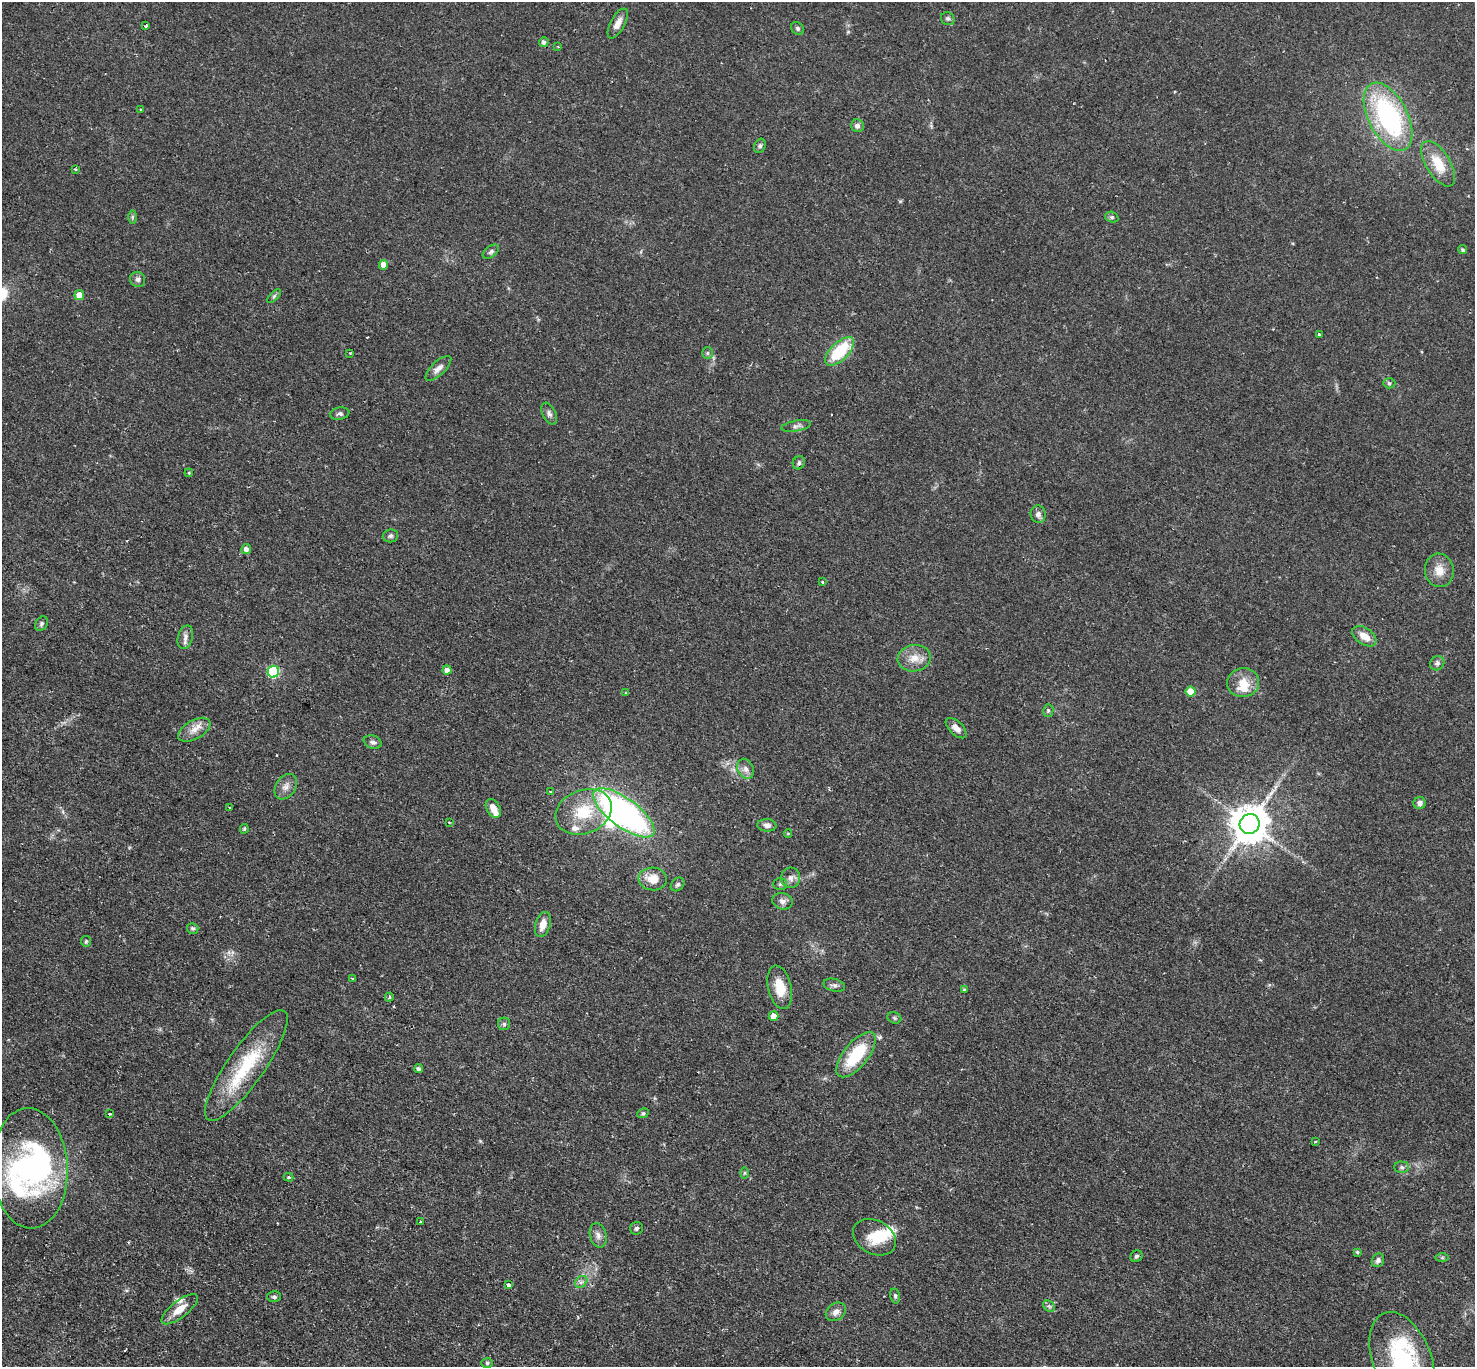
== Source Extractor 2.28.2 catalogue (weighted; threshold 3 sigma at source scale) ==
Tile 7 of 4 x 4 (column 3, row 2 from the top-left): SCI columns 2952-4424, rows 3025-4389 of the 5896 x 5902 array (HDU 1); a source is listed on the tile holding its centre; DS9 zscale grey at full resolution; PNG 1477 x 1369 px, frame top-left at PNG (2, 2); each listed source drawn as its Kron ellipse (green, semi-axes under 4 px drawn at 4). Shown black and unused: <1% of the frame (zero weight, under 2 of 3 exposures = <1% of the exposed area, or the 3 px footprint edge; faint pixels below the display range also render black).
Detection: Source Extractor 2.28.2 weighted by HDU 2 'WHT'; one run over the whole footprint, this tile lists its part. Background 0.0585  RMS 0.0048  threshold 0.0215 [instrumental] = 3 sigma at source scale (4.5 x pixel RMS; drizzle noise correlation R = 1.50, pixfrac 1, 0.05/0.05 arcsec/px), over >= 5 px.
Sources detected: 117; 2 inside a brighter object's white glare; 2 cosmic-ray / hot-pixel residue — neither listed nor drawn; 7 inside a brighter listed object's ellipse — not listed separately; the other 106 listed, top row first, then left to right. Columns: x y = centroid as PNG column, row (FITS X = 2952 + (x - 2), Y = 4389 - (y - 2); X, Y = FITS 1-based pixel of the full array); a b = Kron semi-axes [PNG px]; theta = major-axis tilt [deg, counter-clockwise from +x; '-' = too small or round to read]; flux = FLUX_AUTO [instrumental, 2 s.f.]
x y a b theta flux
948 19 7 6 - 1.1
618 23 16 7 62 3.8
146 26 3 3 - 0.84
798 29 7 5 -47 1.2
544 42 5 4 - 1.4
558 47 3 2 - 0.36
141 110 3 3 - 0.91
1388 117 37 19 -63 78
857 126 6 6 - 1.7
760 146 7 5 70 1.2
1438 164 25 12 -58 11
76 169 3 2 - 0.63
132 217 7 4 90 0.83
1112 217 7 5 -19 0.88
1463 250 4 4 - 0.85
491 252 9 5 37 1.2
383 265 5 4 - 4.1
138 279 8 7 - 1.6
79 295 5 5 - 5.7
274 296 9 3 45 0.85
1319 334 3 3 - 0.77
840 351 18 9 44 24
350 353 3 2 - 0.43
707 353 6 5 - 0.92
438 368 16 6 43 3.2
1389 383 6 5 - 0.98
340 414 10 6 9 1.4
549 414 12 6 -64 1.8
796 426 15 5 10 1.8
799 463 7 6 - 1.2
189 473 4 3 - 0.49
1038 514 9 7 -77 1.9
390 536 7 6 - 1.2
246 549 5 5 - 2.1
1439 570 17 14 -82 6.3
822 582 3 3 - 0.44
42 624 8 5 59 1.2
1364 636 13 8 -34 5.6
185 637 12 7 75 2.5
914 658 17 13 10 6.5
1437 663 7 6 - 1.7
447 670 4 4 - 2.5
273 672 6 5 - 41
1243 683 16 14 13 7.1
1191 692 5 5 - 10
626 693 3 3 - 0.47
1048 711 6 5 - 1
956 728 13 6 -44 3
194 730 18 9 29 4.9
373 742 9 6 -21 1.6
746 769 10 8 -67 2.6
286 787 14 9 55 3.4
550 791 3 2 - 0.51
1420 803 6 6 - 1.8
230 807 3 2 - 0.43
493 808 10 6 -60 4.1
584 812 29 21 21 19
624 813 37 14 -36 150
449 822 3 2 - 0.47
1250 824 10 9 - 1300
767 825 9 6 -5 2.1
244 829 5 3 - 0.66
788 833 4 4 - 0.49
791 878 10 9 - 2.6
653 879 14 11 -5 7.2
678 884 8 6 44 1.1
780 884 7 5 1 0.97
783 901 10 8 -15 2.2
543 924 13 7 73 4.9
193 928 6 5 - 0.98
86 941 5 5 - 0.69
353 979 3 3 - 0.81
834 985 11 6 -15 1.6
780 987 22 11 -77 11
964 990 4 4 - 0.7
389 997 4 3 - 0.83
774 1016 5 5 - 4.7
894 1018 7 5 -22 0.87
504 1024 6 6 - 1
856 1055 27 12 51 25
246 1065 66 18 55 34
419 1069 4 4 - 1.3
643 1113 6 5 - 0.76
110 1114 3 3 - 0.7
1315 1142 3 2 - 0.46
1402 1167 7 5 -2 1.2
30 1168 60 38 -87 81
745 1173 5 3 - 0.6
289 1177 5 4 - 0.7
421 1222 3 3 - 0.64
636 1228 6 6 - 1
598 1235 12 8 -74 2.7
874 1237 23 16 -29 11
1357 1252 4 3 - 0.64
1136 1256 6 5 - 1.1
1442 1258 6 4 0 0.79
1378 1260 7 6 - 1.5
581 1282 7 5 43 1.3
508 1285 4 3 - 2.7
895 1296 7 4 -76 0.94
274 1297 7 5 -1 1.1
1049 1306 6 5 - 1
180 1309 22 8 38 6.8
836 1312 11 8 38 2.8
1402 1359 49 29 -68 58
487 1363 6 5 - 0.75
Isophote crosses this tile's border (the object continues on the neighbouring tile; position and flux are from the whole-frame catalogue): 1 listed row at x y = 1402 1359